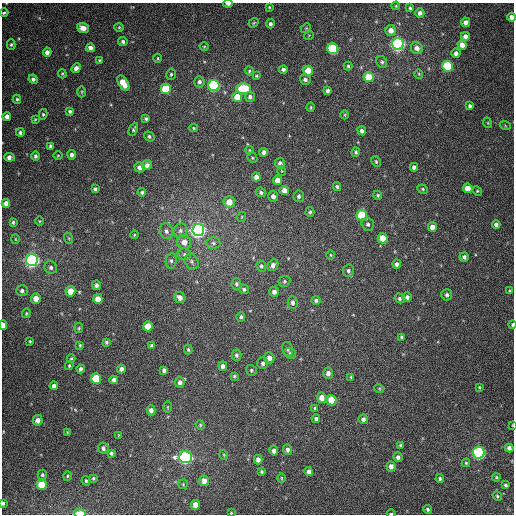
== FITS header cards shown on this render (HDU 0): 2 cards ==
NAXIS1  =                  512
NAXIS2  =                  512

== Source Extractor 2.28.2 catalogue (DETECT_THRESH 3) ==
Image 512 x 512 px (HDU 0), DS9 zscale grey, 1 PNG px = 1 image px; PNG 516 x 516 px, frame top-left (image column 1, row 512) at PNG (2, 3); each listed source drawn as its Kron ellipse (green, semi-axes under 4 px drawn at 4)
Background 380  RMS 9.5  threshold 28.6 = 3 sigma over >= 5 px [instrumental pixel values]
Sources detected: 219; all 219 listed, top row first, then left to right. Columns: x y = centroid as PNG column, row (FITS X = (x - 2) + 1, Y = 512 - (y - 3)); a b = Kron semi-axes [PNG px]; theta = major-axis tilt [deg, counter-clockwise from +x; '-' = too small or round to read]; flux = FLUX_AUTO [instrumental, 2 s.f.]
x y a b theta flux
228 4 4 3 - 2500
396 6 4 3 - 550
269 7 4 3 - 710
410 8 4 3 - 1100
4 13 4 3 - 880
420 13 4 4 - 2300
512 17 4 4 - 4300
465 22 4 4 - 2800
253 23 5 4 - 750
270 24 4 4 - 1600
119 27 4 4 - 740
83 28 6 5 - 6000
306 28 5 4 - 790
391 30 5 5 - 4600
309 35 5 3 - 470
465 36 4 4 - 2900
123 41 5 4 - 1700
398 44 6 6 - 230000
11 45 5 4 - 940
462 45 5 4 - 4900
204 46 4 3 - 560
90 48 4 4 - 3200
417 48 6 5 - 3600
333 49 5 5 - 55000
47 52 4 4 - 3200
456 53 4 4 - 2400
158 58 4 3 - 600
99 60 4 4 - 750
382 62 6 5 - 1300
348 66 4 4 - 920
448 66 5 5 - 58000
76 68 5 4 - 2700
283 69 4 4 - 1600
249 71 5 4 - 730
308 71 5 5 - 14000
62 74 4 3 - 660
171 74 6 4 75 1100
419 74 5 3 - 560
256 76 4 3 - 670
369 77 5 5 - 15000
33 79 5 4 - 1600
305 79 5 5 - 1700
199 82 5 5 - 1900
123 83 8 4 -57 10000
214 85 5 5 - 100000
166 89 5 5 - 28000
243 89 7 5 0 38000
327 91 4 3 - 1500
82 92 5 3 - 600
237 97 5 5 - 9500
250 97 5 5 - 1800
17 99 4 4 - 850
470 106 4 4 - 1400
311 107 4 3 - 660
70 111 4 3 - 1200
43 114 5 4 - 920
345 115 4 3 - 560
7 117 4 4 - 3700
35 119 3 3 - 610
146 119 4 3 - 1100
488 123 5 3 - 650
505 125 5 3 - 710
194 128 4 4 - 690
133 129 7 3 65 1100
362 131 5 4 - 2000
20 132 4 4 - 1200
149 136 5 4 - 1500
51 146 4 3 - 1700
249 150 4 3 - 490
264 152 4 4 - 2100
356 152 4 3 - 1000
58 155 4 3 - 540
72 155 5 4 - 2100
35 156 5 4 - 1400
9 157 5 4 - 2600
252 158 5 4 - 860
376 161 6 4 -64 910
280 163 5 5 - 2300
147 165 5 5 - 2700
140 167 5 5 - 3300
414 167 4 4 - 2100
282 171 5 3 - 560
256 177 4 4 - 3600
278 180 5 4 - 5700
337 186 4 4 - 1000
468 188 5 4 - 8000
95 189 4 4 - 1400
423 189 5 4 - 840
284 190 4 4 - 5200
477 191 5 4 - 770
142 192 4 4 - 1100
261 192 5 4 - 1500
378 195 4 4 - 750
273 196 5 5 - 3200
299 196 6 5 - 1600
229 202 6 5 - 8100
6 203 4 4 - 3600
310 212 5 4 - 1100
362 215 5 5 - 32000
241 217 5 3 - 560
40 221 5 3 - 510
13 222 4 3 - 1000
368 224 7 6 - 1700
496 225 4 3 - 2000
432 227 5 4 - 4700
198 230 6 6 - 330000
166 231 8 6 -77 2300
180 231 7 6 - 2000
134 235 4 3 - 570
68 238 6 3 -69 690
383 238 5 5 - 11000
15 239 5 3 - 520
184 242 7 7 - 5500
213 243 7 6 - 1800
184 254 7 6 - 1700
330 255 4 3 - 500
464 257 5 4 - 1700
32 260 6 6 - 270000
171 261 8 5 81 1600
191 262 8 6 -58 1900
397 264 4 4 - 1900
273 265 6 5 - 2900
261 266 5 4 - 1300
51 267 6 6 - 1700
348 271 6 5 - 1900
284 281 6 5 - 1000
236 284 6 4 82 1200
96 285 5 4 - 1900
244 289 5 4 - 1200
22 291 6 5 - 1600
70 291 5 5 - 10000
509 291 4 3 - 630
274 292 5 5 - 2700
447 295 5 5 - 1600
180 297 6 5 - 3600
407 297 5 4 - 1700
36 298 5 5 - 5600
399 298 5 4 - 1200
98 299 5 4 - 7300
316 300 4 4 - 1400
293 303 6 5 - 2000
26 313 5 4 - 700
241 317 5 4 - 1300
3 325 5 3 - 5500
512 325 4 3 - 890
148 326 5 5 - 10000
79 328 5 4 - 770
402 337 4 4 - 1200
30 341 3 2 - 640
106 342 3 3 - 1000
80 345 4 3 - 700
152 346 4 4 - 1900
188 349 5 3 - 880
288 349 7 5 -77 1500
290 353 6 5 - 1400
236 355 5 5 - 1500
269 358 5 5 - 3800
71 359 4 3 - 880
263 363 6 5 - 1600
69 366 4 3 - 860
223 366 5 4 - 2300
81 369 4 3 - 1400
121 369 4 4 - 2200
164 370 4 4 - 1800
251 370 6 5 - 1100
328 373 5 5 - 2900
234 376 4 4 - 830
351 377 4 3 - 680
96 379 5 5 - 24000
114 380 4 4 - 2600
180 382 5 5 - 2500
54 386 4 4 - 2700
479 387 3 2 - 580
379 388 5 3 - 630
322 398 5 5 - 5600
331 400 5 5 - 15000
167 407 5 3 - 590
315 408 4 3 - 720
151 410 5 4 - 2900
316 418 4 4 - 1400
363 419 5 4 - 2300
38 420 5 5 - 4300
200 425 5 4 - 740
512 425 3 2 - 430
67 432 3 3 - 480
119 435 4 2 - 510
401 445 4 4 - 1100
103 448 6 5 - 2000
509 448 4 4 - 2700
288 450 5 4 - 1800
274 451 4 4 - 3100
111 453 4 3 - 1300
479 453 6 5 - 160000
224 455 5 3 - 590
185 457 6 6 - 210000
398 457 5 4 - 2000
258 460 4 4 - 2800
466 463 4 4 - 830
391 466 5 4 - 3100
262 472 3 3 - 940
309 472 4 4 - 2500
42 475 5 4 - 1100
67 476 5 3 - 610
496 477 4 3 - 720
93 478 3 3 - 790
282 478 5 3 - 640
440 478 4 4 - 1100
86 481 5 3 - 800
204 481 5 5 - 5400
42 484 5 5 - 13000
183 484 5 4 - 760
506 485 4 3 - 1100
497 496 5 4 - 820
3 503 4 3 - 1600
195 505 5 4 - 5600
427 509 4 4 - 1100
80 513 6 3 -2 12000
231 513 3 3 - 640
391 514 4 2 - 1000
At the frame edge (FLAGS 8, measured only in part): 10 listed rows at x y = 228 4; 4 13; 512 17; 3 325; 512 325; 512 425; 3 503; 80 513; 231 513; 391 514